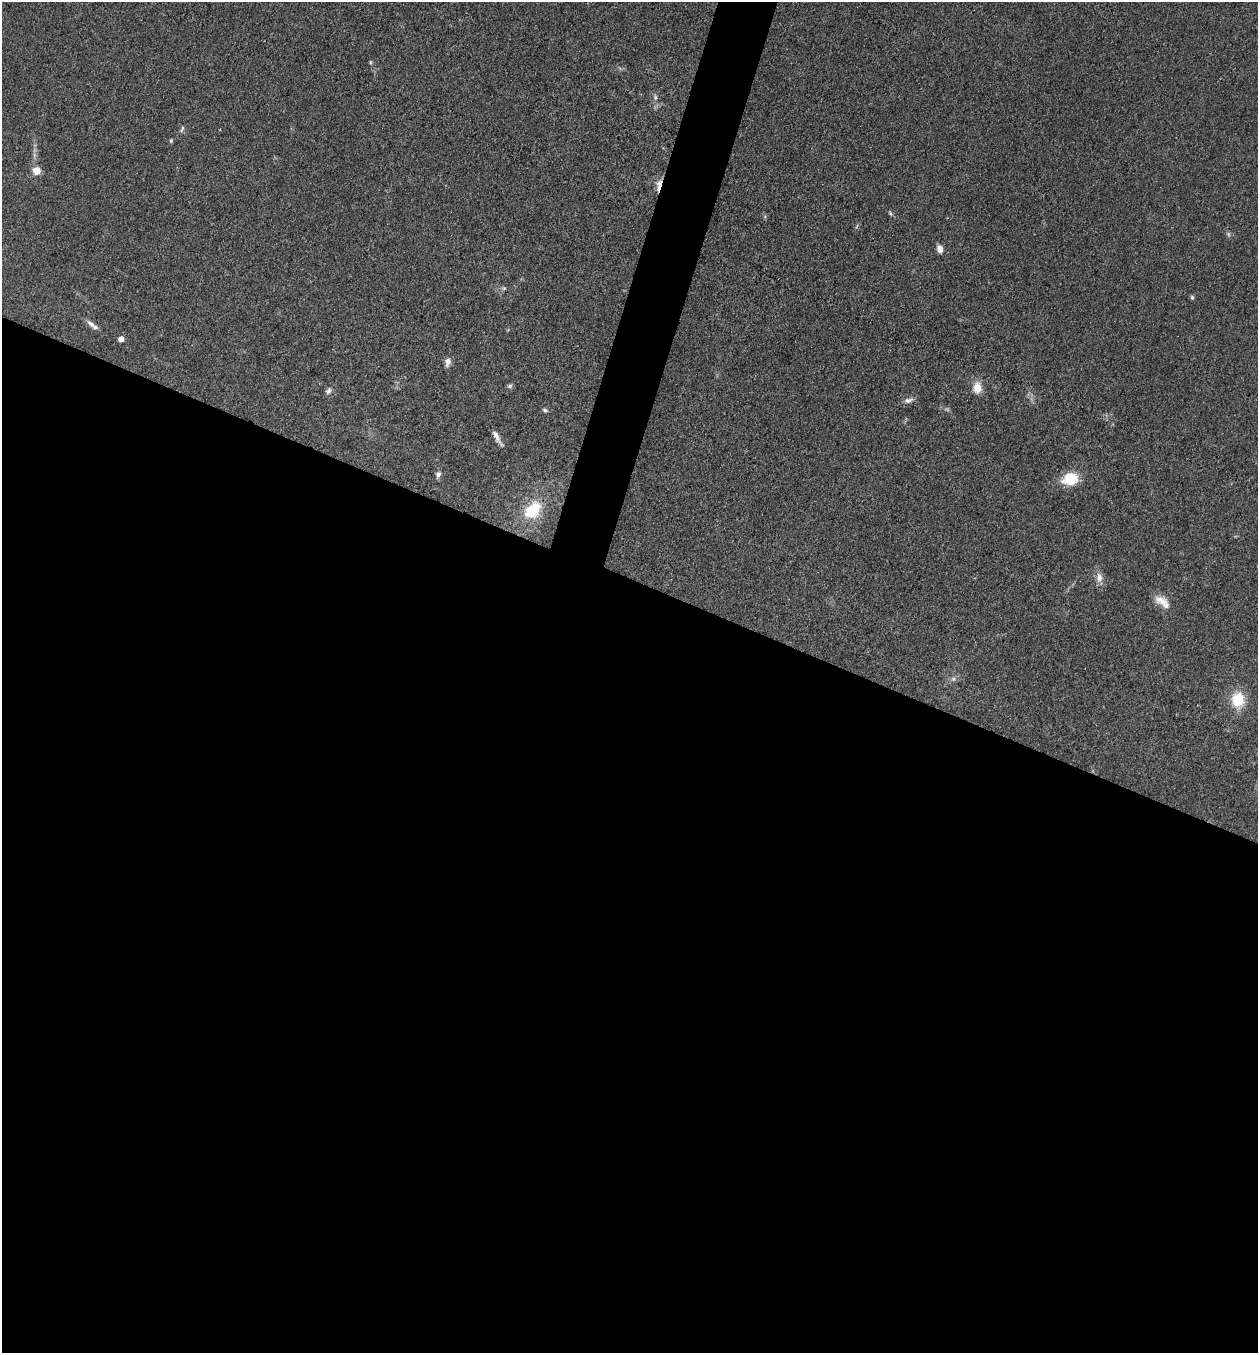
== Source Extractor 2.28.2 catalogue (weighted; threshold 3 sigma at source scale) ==
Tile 14 of 4 x 4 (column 2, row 4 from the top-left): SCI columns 1521-2776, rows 3-1353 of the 5421 x 5407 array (HDU 1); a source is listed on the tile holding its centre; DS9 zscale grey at full resolution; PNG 1260 x 1355 px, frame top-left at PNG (2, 2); no overlay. Shown black and unused: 59% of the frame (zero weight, under 3 of 4 exposures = <1% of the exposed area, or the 3 px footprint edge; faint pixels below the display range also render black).
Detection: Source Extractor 2.28.2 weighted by HDU 2 'WHT'; one run over the whole footprint, this tile lists its part. Background 0.0928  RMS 0.0064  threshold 0.0289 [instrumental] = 3 sigma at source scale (4.5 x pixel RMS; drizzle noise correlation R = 1.50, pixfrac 1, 0.05/0.05 arcsec/px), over >= 5 px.
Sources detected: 27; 1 too faint to see at this stretch — not listed; the other 26 listed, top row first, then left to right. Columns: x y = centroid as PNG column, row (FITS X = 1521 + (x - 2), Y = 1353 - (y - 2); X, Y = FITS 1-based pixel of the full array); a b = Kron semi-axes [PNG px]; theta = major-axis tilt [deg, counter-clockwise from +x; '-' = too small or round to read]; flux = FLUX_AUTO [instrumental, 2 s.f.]
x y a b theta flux
370 62 6 4 90 0.71
655 97 7 5 84 1.5
182 129 10 4 70 1.3
171 141 6 4 71 0.86
36 171 5 5 - 14
659 185 19 5 77 4.7
890 213 8 4 -55 1.1
940 249 10 7 -75 3.4
504 288 7 4 18 1.2
1192 297 6 5 - 1.1
91 324 16 6 -36 3.4
121 339 5 5 - 4
448 362 11 7 79 3.3
510 386 7 5 33 1.5
977 388 14 10 -84 7.5
328 391 10 6 61 2.1
909 400 13 6 17 3
545 410 6 5 - 1.5
497 437 19 5 -59 4.2
438 474 8 7 - 2.3
1070 479 17 13 13 18
533 510 29 20 46 27
1099 578 14 8 -84 4.7
1161 601 19 12 -21 8
953 679 6 6 - 1.6
1238 700 14 13 - 21
Overlapping masked pixels (flux is a lower limit): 1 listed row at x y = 659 185